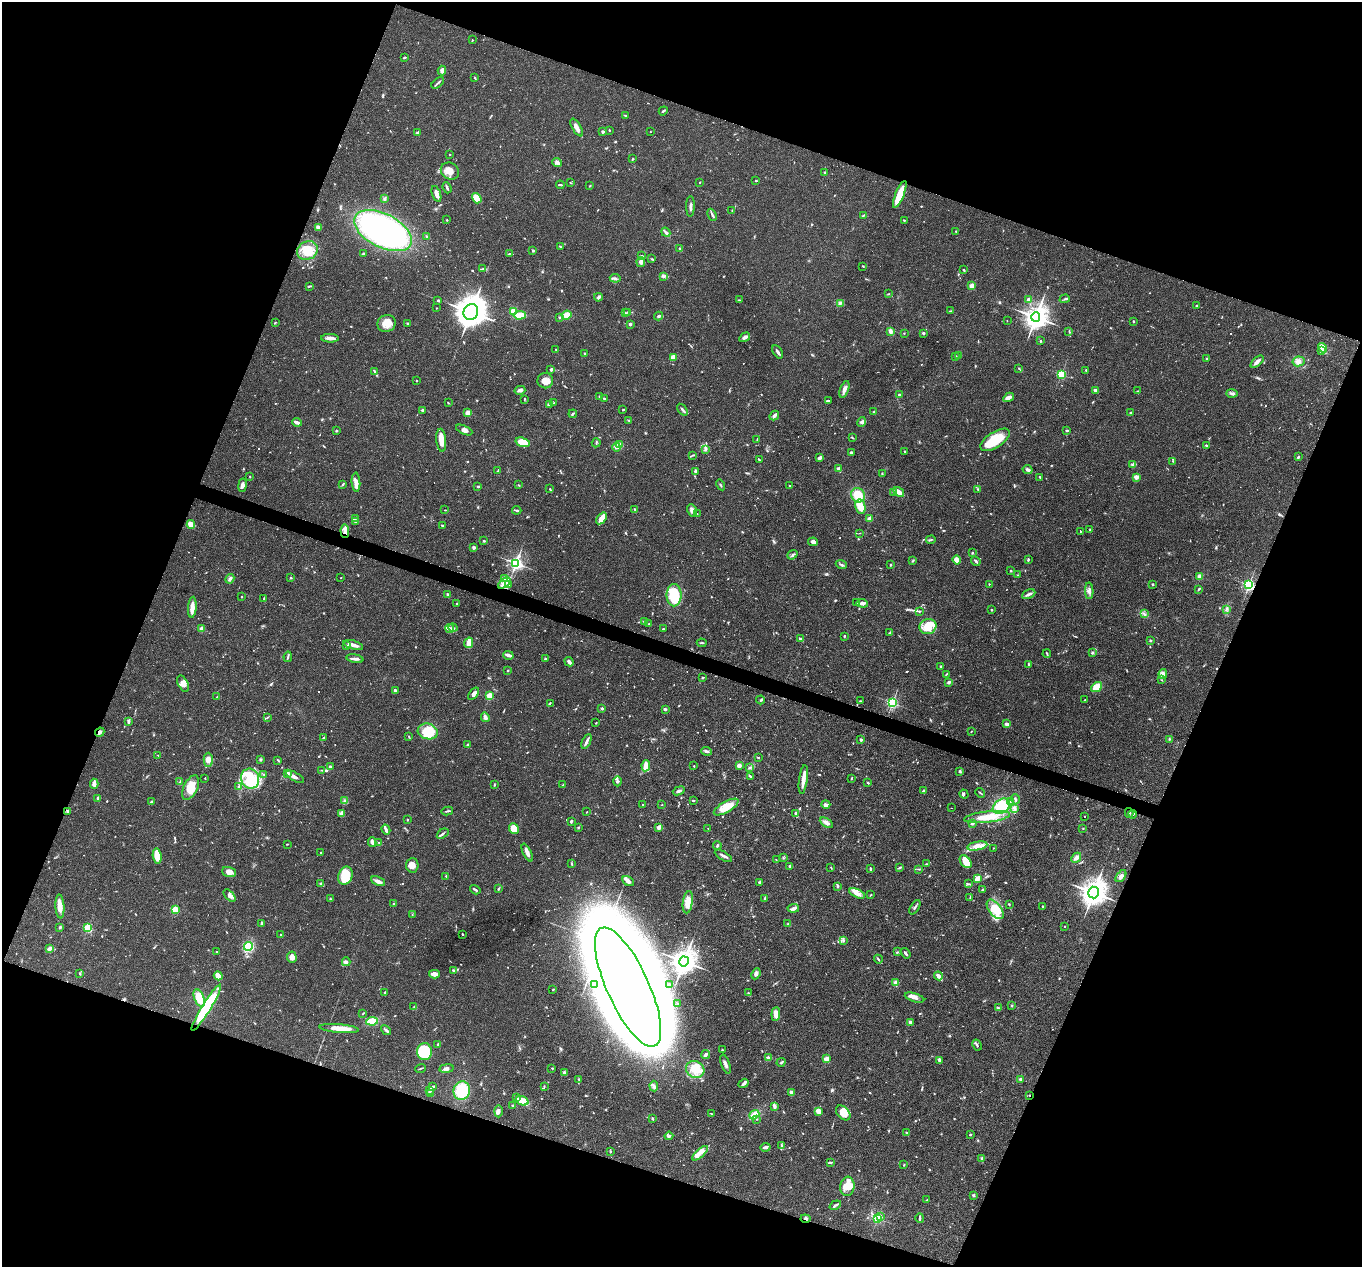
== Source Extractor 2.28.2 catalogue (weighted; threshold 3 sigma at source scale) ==
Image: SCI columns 4-5443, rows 267-5323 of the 5444 x 5458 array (HDU 1 of 3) = the unmasked area's bounding box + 8 px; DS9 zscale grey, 4 x 4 block average (1 PNG px = mean of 4 x 4 image px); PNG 1364 x 1269 px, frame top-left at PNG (2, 2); each listed source drawn as its Kron ellipse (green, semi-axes under 4 px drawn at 4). Shown black and unused: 41% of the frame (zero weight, under 2 of 3 exposures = <1% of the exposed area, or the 3 px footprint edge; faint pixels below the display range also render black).
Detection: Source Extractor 2.28.2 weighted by HDU 2 'WHT'. Background 0.0311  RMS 0.0038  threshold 0.0171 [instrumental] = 3 sigma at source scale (4.5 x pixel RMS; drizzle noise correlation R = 1.50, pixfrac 1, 0.05/0.05 arcsec/px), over >= 5 px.
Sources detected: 1003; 8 too faint to see at this stretch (4 x 4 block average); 9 inside a brighter object's white glare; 3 cosmic-ray / hot-pixel residue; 1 long thin detection or spike segment (spike, bleed or trail) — neither listed nor drawn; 21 coinciding with a brighter row at this scale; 55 inside a brighter listed object's ellipse — not listed separately; of the other 906, all 500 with FLUX_AUTO >= 1.42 (the completeness limit of this list) listed and drawn (406 fainter detections not listed), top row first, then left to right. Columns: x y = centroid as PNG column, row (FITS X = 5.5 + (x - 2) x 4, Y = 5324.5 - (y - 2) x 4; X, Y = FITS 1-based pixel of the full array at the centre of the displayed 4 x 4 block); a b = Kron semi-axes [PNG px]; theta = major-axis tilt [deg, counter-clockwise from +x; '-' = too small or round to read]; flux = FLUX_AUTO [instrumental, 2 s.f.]
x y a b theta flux
472 40 2 2 - 1.6
404 57 3 2 - 2.6
442 71 5 3 - 8.2
475 78 3 2 - 2.6
438 83 7 2 40 4.4
663 111 5 2 - 2.9
625 115 4 2 - 2.3
577 128 10 3 -59 13
609 130 3 2 - 1.5
603 131 2 2 - 17
650 132 2 2 - 1.8
417 133 3 2 - 2.8
450 154 2 2 - 3.4
632 159 2 2 - 2.8
557 163 5 3 - 8.7
450 171 9 8 - 21
825 172 2 2 - 2.7
756 181 2 2 - 2.1
570 183 3 2 - 1.6
700 183 2 2 - 1.8
560 185 4 2 - 3.1
590 186 3 2 - 1.4
447 188 6 2 -68 4.5
436 194 8 3 -71 13
900 195 14 3 67 63
477 198 5 3 - 44
384 199 4 2 - 2.9
690 206 10 3 89 7.5
732 210 3 2 - 1.4
712 215 6 2 -66 4.9
863 215 3 2 - 2
447 220 2 2 - 1.4
904 220 3 2 - 1.8
318 227 3 3 - 7
383 231 31 16 -27 680
956 231 2 2 - 1.9
666 232 5 2 - 4.7
426 236 2 2 - 1.5
560 246 3 2 - 1.4
680 249 3 3 - 2.6
307 250 11 9 29 48
533 250 3 2 - 3
363 254 3 2 - 2.5
509 254 3 2 - 1.6
642 256 3 2 - 2.4
652 259 3 2 - 1.8
641 262 5 4 - 9
863 266 2 2 - 2.4
483 269 4 3 - 3.5
964 270 2 2 - 3
664 276 3 2 - 3
615 278 5 3 - 5.1
309 286 4 2 - 2.9
972 286 3 2 - 19
888 294 3 2 - 1.6
598 297 4 3 - 5.2
1065 299 5 2 - 3.2
438 300 3 2 - 2.4
740 300 3 2 - 1.5
1029 300 2 2 - 28
840 303 2 2 - 1.7
1197 306 3 3 - 3.6
436 308 2 2 - 1.4
951 311 3 2 - 1.5
471 312 8 7 - 2900
514 312 3 3 - 37
628 312 3 2 - 2.8
625 313 3 2 - 2.2
520 315 6 3 5 34
567 315 5 4 - 19
659 316 4 2 - 3.3
559 317 2 2 - 1.9
1036 317 5 4 - 2000
1007 321 2 2 - 1.5
1133 321 2 2 - 3.1
275 323 3 2 - 1.9
387 323 9 8 - 26
407 323 2 2 - 2.2
630 324 2 2 - 20
890 331 3 2 - 11
1069 331 4 2 - 1.7
904 333 2 2 - 1.5
923 333 2 2 - 14
745 337 6 3 32 8.5
330 338 9 3 -2 12
1041 341 2 2 - 2.4
1323 348 5 2 - 26
556 349 2 2 - 1.7
1321 351 4 3 - 4
778 352 7 2 -56 7.5
585 353 3 2 - 2
956 356 2 2 - 2.4
959 356 3 2 - 1.4
673 358 4 3 - 17
1207 358 3 2 - 2.5
1298 361 6 5 - 11
1257 362 8 3 41 9.9
1019 368 2 2 - 2.4
551 369 3 2 - 4.7
1086 370 2 2 - 1.5
375 372 3 2 - 2.6
1061 374 2 2 - 240
417 381 2 2 - 2
545 381 8 7 - 19
844 389 9 3 70 10
520 390 5 3 - 7.1
1095 390 4 2 - 6.6
1138 391 4 2 - 1.5
1232 393 5 3 - 5.5
899 395 3 2 - 2.6
599 397 3 2 - 2.7
1009 397 6 4 31 10
604 398 2 2 - 3.2
524 399 3 2 - 1.8
828 401 3 2 - 6.3
448 403 3 2 - 1.6
554 403 3 2 - 2.1
550 404 3 2 - 3.4
422 410 3 2 - 3.7
623 410 2 2 - 2
682 410 7 2 -54 4.1
874 411 3 2 - 1.6
468 413 3 3 - 19
1131 413 2 2 - 3.7
573 414 4 2 - 3.9
774 416 5 3 - 5.6
629 420 3 2 - 1.9
297 422 5 2 - 11
862 422 5 4 - 5.9
464 430 9 3 -25 9.6
1067 430 2 2 - 4.5
336 431 2 2 - 3.1
852 438 4 2 - 2
757 439 4 2 - 1.8
441 440 11 5 -84 28
995 440 17 7 33 75
523 442 7 4 -16 43
596 443 4 2 - 2.3
620 445 2 2 - 83
1206 445 3 2 - 2.8
616 447 4 3 - 6
705 449 3 2 - 3.4
905 451 2 2 - 1.4
851 453 3 2 - 5
693 455 4 2 - 2.1
1298 457 4 2 - 3
820 458 4 2 - 8.2
759 460 2 2 - 1.9
1173 461 3 2 - 1.5
1132 465 3 2 - 2.7
838 468 3 2 - 4.4
1028 470 5 3 - 6.1
498 471 3 2 - 1.6
696 471 3 3 - 4.9
882 474 3 2 - 2
250 476 2 2 - 1.6
1040 477 4 2 - 1.5
1136 477 2 2 - 51
356 482 9 4 -86 12
343 484 3 2 - 3
242 485 7 3 82 10
518 485 2 2 - 1.6
721 485 5 2 - 2.8
478 486 2 2 - 3.7
790 486 2 2 - 1.6
550 489 2 2 - 2.3
978 489 2 2 - 2.5
894 492 2 2 - 11
899 492 6 2 -36 26
858 495 7 6 - 38
860 507 7 5 -80 26
634 509 2 2 - 1.6
445 510 2 2 - 1.5
517 510 5 2 - 3.3
692 510 6 4 -64 8.8
697 513 2 2 - 1.5
602 518 7 3 53 27
355 519 3 2 - 2.8
869 519 4 3 - 8.9
355 521 3 2 - 3.3
191 524 4 3 - 29
443 526 3 2 - 3.1
1090 530 3 2 - 2
345 531 7 3 -86 14
1080 531 2 2 - 1.8
860 533 2 2 - 1.5
931 540 4 2 - 2.5
484 541 2 2 - 3.5
813 542 5 3 - 7.1
474 548 2 2 - 22
972 553 2 2 - 2.8
792 555 5 2 - 2.9
957 560 4 4 - 19
1028 560 3 2 - 3.5
912 561 3 2 - 2.1
976 561 5 2 - 4.5
516 563 3 3 - 500
841 565 6 2 -23 4.5
890 565 2 2 - 3.6
1011 571 2 2 - 2.3
1018 575 2 2 - 2.6
1200 577 2 2 - 71
290 578 2 2 - 1.6
341 578 2 2 - 2
505 578 2 2 - 2.3
230 579 5 3 - 4.7
504 583 7 4 39 12
508 584 4 2 - 2.5
989 584 2 2 - 3.1
1152 584 2 2 - 12
1249 585 2 2 - 420
1198 589 4 2 - 2.1
1089 591 8 4 -88 8.6
1029 594 7 3 25 6.6
448 595 3 2 - 4.4
674 595 11 7 -90 90
242 597 2 2 - 1.6
264 599 3 2 - 1.6
857 602 2 2 - 2
862 603 5 3 - 7.5
457 604 2 2 - 2.7
192 607 10 4 86 18
991 610 2 2 - 7.2
1226 610 3 2 - 2.2
919 611 4 2 - 2.4
1144 614 4 2 - 3.3
644 621 3 2 - 2.5
649 624 2 2 - 2.4
453 627 5 2 - 3.5
928 627 9 7 15 36
450 628 4 3 - 5.5
202 629 2 2 - 43
663 629 3 2 - 2.2
890 633 3 2 - 3.1
844 636 3 2 - 1.8
801 639 4 2 - 5.5
1151 640 2 2 - 2.6
469 643 5 3 - 24
702 643 5 2 - 2.3
353 645 10 3 -16 15
347 646 4 3 - 6.4
1047 653 4 2 - 2
1092 653 3 3 - 2.7
508 655 5 2 - 13
288 657 5 2 - 3.7
355 659 9 2 -11 7.6
545 659 3 2 - 1.9
569 662 5 3 - 6.6
1029 664 4 2 - 2.3
940 667 2 2 - 2
508 670 2 2 - 1.8
946 674 4 2 - 1.9
1163 674 5 4 - 7
702 678 2 2 - 1.8
1162 680 2 2 - 1.6
949 682 3 3 - 4.8
183 684 9 5 -64 13
1097 687 6 3 38 45
395 690 2 2 - 25
474 694 7 4 52 10
489 696 2 2 - 120
217 697 2 2 - 3.7
761 700 4 2 - 2.5
1085 700 2 2 - 2.2
860 701 2 2 - 2.2
550 703 3 2 - 1.8
892 703 2 2 - 360
602 708 2 2 - 4.3
665 709 2 2 - 13
267 717 4 2 - 2.2
485 717 5 2 - 10
128 721 4 2 - 6
596 723 2 2 - 1.7
1007 724 3 2 - 8.6
428 731 10 7 -15 76
971 731 2 2 - 1.6
100 732 5 3 - 5.8
409 737 3 2 - 2
323 738 3 2 - 2.3
1169 739 3 2 - 1.6
861 740 4 3 - 2.7
586 741 8 2 64 7.9
468 745 2 2 - 4.4
706 751 5 3 - 4.7
158 755 2 2 - 2.2
758 757 3 2 - 1.9
260 759 3 3 - 2.8
208 760 7 4 -90 14
278 760 3 2 - 2.9
739 765 3 3 - 11
646 766 6 3 81 23
694 766 2 2 - 1.9
330 767 3 2 - 4.8
750 768 3 2 - 2.5
322 770 3 2 - 1.7
960 771 3 2 - 3.2
288 773 2 2 - 28
264 774 2 2 - 1.9
295 777 10 3 -29 7.8
750 777 4 2 - 4.1
205 778 2 2 - 1.7
851 778 2 2 - 2.4
250 779 10 9 - 44
803 779 14 2 82 25
618 781 5 4 - 4.9
180 782 3 2 - 2.9
867 783 2 2 - 1.6
94 784 5 3 - 12
494 785 3 2 - 1.9
563 785 4 2 - 2
191 787 13 7 64 40
238 787 4 2 - 3
679 791 6 2 21 6.2
924 791 3 2 - 4.8
980 793 5 2 - 2.4
964 794 5 2 - 3.4
98 798 2 2 - 12
1015 799 5 2 - 4.5
345 800 3 3 - 3.5
693 801 2 2 - 4.5
1010 801 2 2 - 1.7
151 802 4 2 - 3
642 805 2 2 - 1.5
662 805 2 2 - 1.6
826 805 4 2 - 7.8
1001 806 9 6 35 78
726 807 14 5 30 42
951 808 2 2 - 3.8
1014 808 3 3 - 5.8
447 811 6 2 12 3.5
68 812 3 2 - 1.9
587 812 2 2 - 1.5
796 813 2 2 - 3.7
1129 813 5 2 - 4.2
342 814 4 3 - 4.9
1133 814 4 2 - 4
987 817 23 5 7 47
1085 817 2 2 - 2.7
407 820 3 2 - 2
571 821 4 2 - 2.7
826 823 7 4 -31 8.1
972 823 2 2 - 5.5
578 827 2 2 - 2.2
659 827 3 3 - 14
514 828 5 4 - 46
708 828 2 2 - 1.7
1083 829 2 2 - 1.6
386 830 5 3 - 4.6
443 834 6 2 37 4.4
372 842 5 2 - 9
379 842 3 2 - 2.4
287 844 2 2 - 1.5
717 845 4 2 - 2.7
977 846 10 3 11 15
993 848 2 2 - 1.5
321 853 2 2 - 8.5
527 853 9 3 -64 13
157 856 8 4 -83 29
723 856 9 2 -31 6.3
783 858 3 2 - 2.1
1076 858 5 3 - 8.2
776 860 3 2 - 1.5
966 862 7 5 -53 30
572 864 4 2 - 2.8
926 864 2 2 - 1.5
412 865 7 6 - 14
790 866 3 3 - 5
831 867 2 2 - 1.8
900 867 3 2 - 2
870 869 3 2 - 4
919 869 2 2 - 1.4
229 872 7 5 -19 14
346 876 9 7 70 51
446 876 2 2 - 1.6
1121 876 7 4 51 7.2
977 879 4 2 - 20
378 881 7 3 -24 13
628 881 6 4 -31 9
760 882 3 2 - 1.7
321 884 3 2 - 3.1
969 884 3 2 - 1.7
838 886 4 3 - 3.2
498 889 4 2 - 3
475 890 5 2 - 4.6
983 890 3 2 - 3.3
857 893 8 4 -23 13
1093 893 6 5 - 1800
871 895 3 2 - 1.5
229 896 7 4 -48 9.9
970 897 3 2 - 1.6
765 898 4 2 - 2.4
330 899 3 2 - 1.4
688 902 11 5 81 26
393 904 2 2 - 6.8
1009 904 4 2 - 1.5
60 907 12 4 -86 24
915 907 8 2 59 4.1
1043 907 3 2 - 1.6
793 908 6 3 6 7.5
995 909 11 6 -52 53
175 910 2 2 - 140
412 915 3 2 - 1.4
261 923 3 2 - 2.6
788 924 2 2 - 5.3
1065 926 2 2 - 5.1
60 927 3 2 - 3.2
88 928 2 2 - 220
462 934 2 2 - 1.7
280 935 2 2 - 1.6
843 940 4 2 - 3.4
248 946 4 4 - 81
49 949 4 3 - 6.7
216 952 2 2 - 1.9
897 952 3 2 - 2
905 953 6 2 -54 4.6
292 957 5 4 - 15
878 959 4 2 - 2.9
684 961 5 4 - 2000
346 962 4 3 - 5.2
454 970 4 2 - 4.5
80 974 2 2 - 2.2
434 974 5 3 - 16
756 974 6 4 66 7
218 976 4 3 - 31
938 976 4 3 - 12
896 983 2 2 - 63
594 984 2 2 - 2.4
670 985 2 2 - 5.6
628 987 65 21 -66 9400
553 989 2 2 - 2.2
384 992 2 2 - 1.4
748 993 3 2 - 1.7
199 998 9 5 -68 48
915 998 10 3 -17 9.8
677 1004 2 2 - 2.9
1012 1006 2 2 - 7.2
414 1007 3 2 - 2.5
206 1008 27 4 58 180
998 1008 4 2 - 2.8
363 1013 2 2 - 1.6
776 1014 7 4 85 18
372 1021 6 4 8 37
910 1022 2 2 - 26
339 1028 20 4 -5 33
386 1030 5 2 - 5.7
438 1044 2 2 - 1.9
977 1045 6 2 -61 3.4
722 1050 2 2 - 2.5
424 1052 8 7 - 81
706 1054 4 2 - 7.2
768 1058 2 2 - 40
827 1059 2 2 - 88
939 1060 3 3 - 7.2
781 1062 4 2 - 3
726 1064 10 3 -70 8.4
421 1068 5 2 - 2
446 1068 7 3 8 6.3
552 1068 3 2 - 1.6
695 1069 9 8 - 30
564 1073 4 3 - 6.5
579 1079 3 2 - 2
1020 1079 2 2 - 15
743 1083 5 3 - 6
544 1086 3 2 - 1.6
654 1086 5 3 - 6
433 1087 3 2 - 3.1
430 1090 4 2 - 12
462 1091 9 8 - 90
791 1092 4 3 - 9.5
430 1094 3 3 - 3.1
1029 1095 2 2 - 1.9
516 1098 2 2 - 5.3
522 1101 6 4 -22 42
513 1105 2 2 - 3.3
774 1106 4 2 - 11
498 1111 6 3 89 6.1
818 1111 3 3 - 20
843 1113 8 6 -47 32
711 1114 3 2 - 1.4
754 1115 5 3 - 36
652 1118 2 2 - 3.5
757 1119 3 2 - 1.7
906 1132 2 2 - 1.5
970 1135 2 2 - 2.2
669 1136 4 2 - 4.1
782 1146 3 2 - 1.7
766 1147 5 3 - 11
610 1151 3 2 - 2
700 1153 10 3 41 12
982 1159 3 2 - 6.4
830 1162 4 2 - 3.6
904 1165 2 2 - 1.5
847 1186 10 7 84 50
973 1195 2 2 - 14
927 1200 2 2 - 2.2
835 1205 6 2 33 5.7
880 1217 2 2 - 12
878 1218 2 2 - 280
920 1218 4 2 - 3.4
805 1219 5 2 - 3.4
Overlapping masked pixels (flux is a lower limit): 6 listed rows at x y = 383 231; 345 531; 100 732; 1129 813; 1029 1095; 805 1219
Diffuse or blended objects may show on this block-average render without a row.